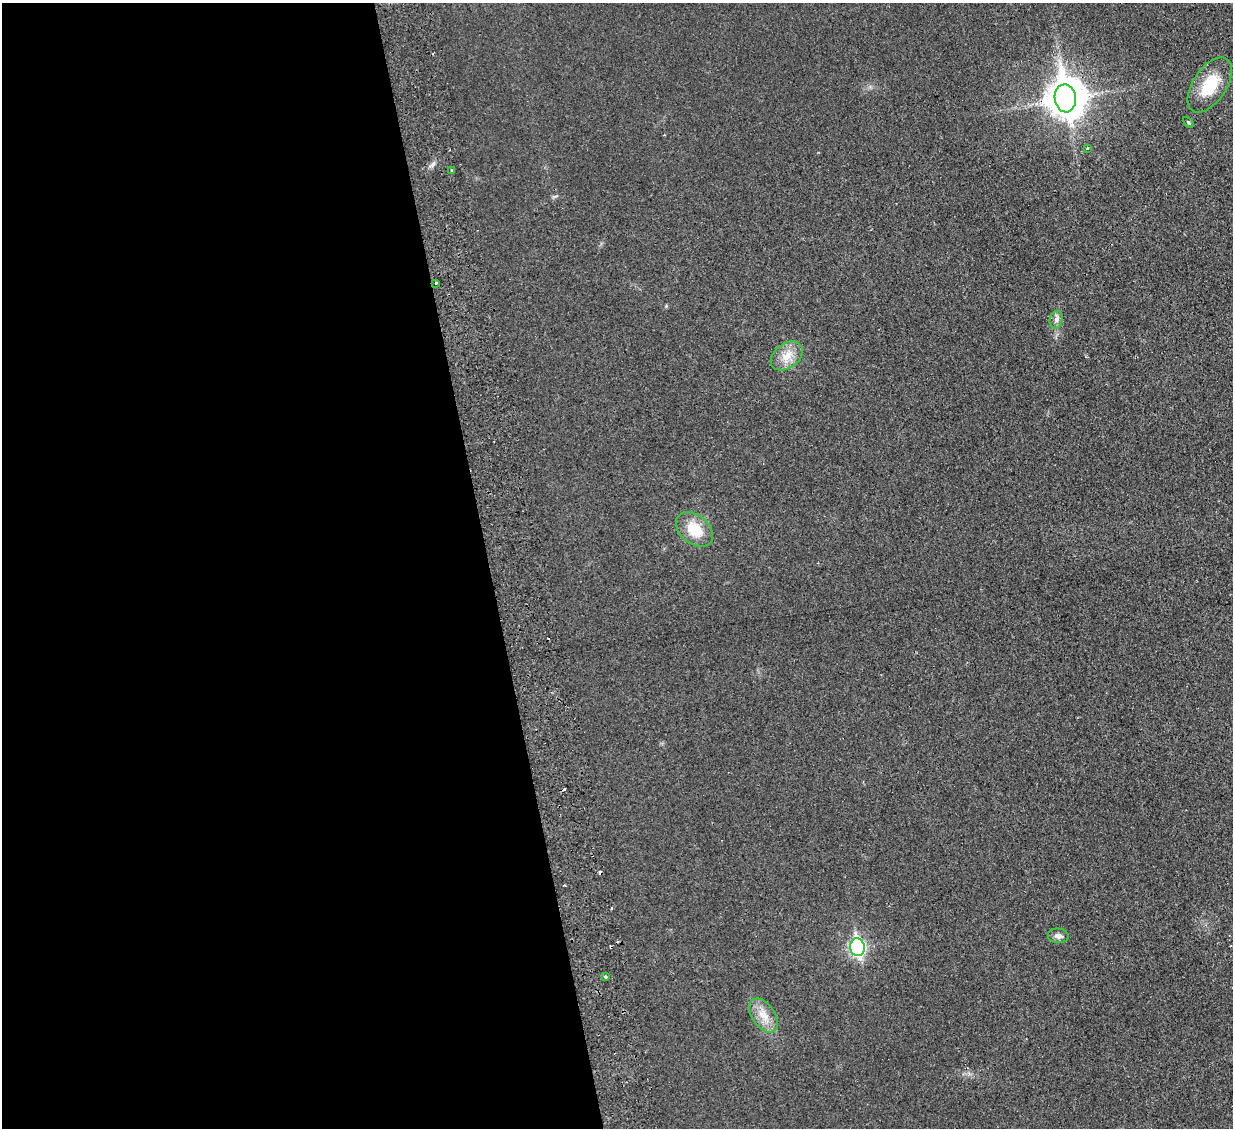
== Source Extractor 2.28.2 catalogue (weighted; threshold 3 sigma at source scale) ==
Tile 9 of 4 x 4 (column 1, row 3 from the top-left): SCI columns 58-1288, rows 1286-2411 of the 5040 x 4933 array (HDU 1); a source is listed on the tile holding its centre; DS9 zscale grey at full resolution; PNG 1235 x 1130 px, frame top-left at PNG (2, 3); each listed source drawn as its Kron ellipse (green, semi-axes under 4 px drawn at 4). Shown black and unused: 40% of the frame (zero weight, under 2 of 3 exposures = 3% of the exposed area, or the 3 px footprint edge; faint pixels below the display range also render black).
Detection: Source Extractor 2.28.2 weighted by HDU 2 'WHT'; one run over the whole footprint, this tile lists its part. Background 0.0363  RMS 0.0063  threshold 0.0285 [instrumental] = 3 sigma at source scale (4.5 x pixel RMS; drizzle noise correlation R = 1.50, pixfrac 1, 0.05/0.05 arcsec/px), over >= 5 px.
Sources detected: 18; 1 inside a brighter object's white glare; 4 cosmic-ray / hot-pixel residue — neither listed nor drawn; the other 13 listed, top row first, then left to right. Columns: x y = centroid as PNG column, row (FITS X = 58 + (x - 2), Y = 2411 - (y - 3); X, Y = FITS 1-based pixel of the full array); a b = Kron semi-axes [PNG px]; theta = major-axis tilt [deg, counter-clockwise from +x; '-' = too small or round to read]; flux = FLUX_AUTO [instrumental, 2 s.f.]
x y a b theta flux
1210 85 31 16 56 23
1065 98 14 10 -81 1200
1188 122 6 3 -45 0.83
1087 148 3 3 - 0.85
451 170 3 3 - 1.4
436 283 3 3 - 2
1056 320 9 6 78 2.3
787 356 18 12 37 9.1
694 529 21 14 -39 16
1058 936 10 7 -5 3
857 947 9 7 -80 150
606 977 3 3 - 4.5
764 1015 19 11 -55 8.8
Overlapping masked pixels (flux is a lower limit): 1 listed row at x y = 1065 98
Unlisted compact peaks at least as high as the median listed source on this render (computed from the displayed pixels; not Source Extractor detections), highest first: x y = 433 164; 666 306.